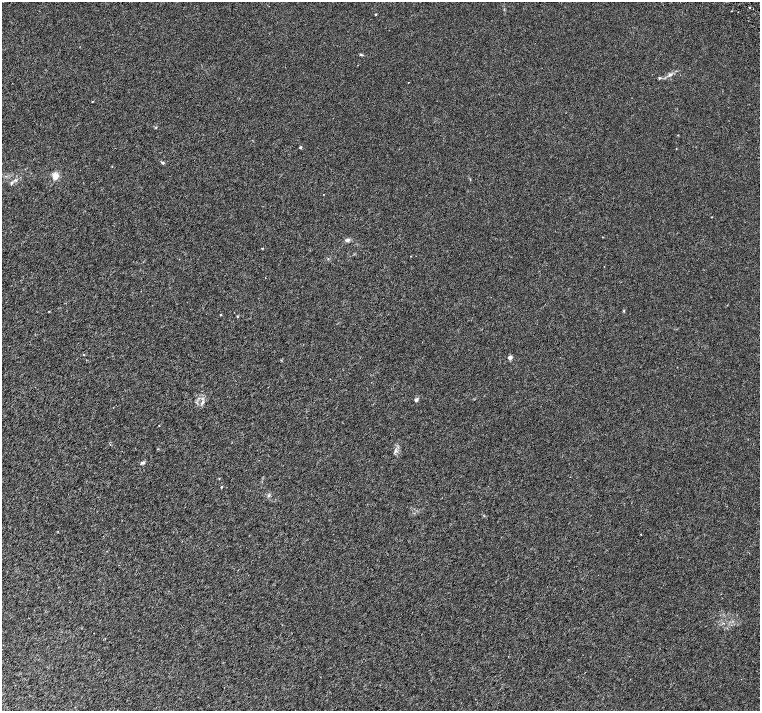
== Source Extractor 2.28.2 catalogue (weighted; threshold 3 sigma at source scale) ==
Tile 7 of 4 x 4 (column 3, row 2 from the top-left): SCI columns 3083-4597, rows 3114-4530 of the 6161 x 6161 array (HDU 1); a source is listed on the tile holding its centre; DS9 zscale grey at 2 x 2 block average (1 PNG px = mean of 2 x 2 image px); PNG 762 x 713 px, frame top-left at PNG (2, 2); no overlay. Shown black and unused: <1% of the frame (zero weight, under 3 of 6 exposures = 3% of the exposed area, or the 3 px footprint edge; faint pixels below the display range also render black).
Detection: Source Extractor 2.28.2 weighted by HDU 2 'WHT'; one run over the whole footprint, this tile lists its part. Background 8.20e-04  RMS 0.0013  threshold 0.00539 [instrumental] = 3 sigma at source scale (4.09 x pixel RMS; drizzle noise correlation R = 1.36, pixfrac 0.8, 0.0396/0.0396 arcsec/px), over >= 5 px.
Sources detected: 29; all 29 listed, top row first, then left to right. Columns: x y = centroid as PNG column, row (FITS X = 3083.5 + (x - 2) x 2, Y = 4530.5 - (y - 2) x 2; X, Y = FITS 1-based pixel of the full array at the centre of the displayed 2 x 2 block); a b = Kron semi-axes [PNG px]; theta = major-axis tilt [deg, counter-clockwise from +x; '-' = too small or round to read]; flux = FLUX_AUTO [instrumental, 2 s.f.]
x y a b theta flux
750 7 2 2 - 0.33
375 14 2 2 - 0.26
361 55 5 3 - 0.31
670 75 6 3 28 0.52
659 78 4 3 - 0.29
409 82 2 2 - 0.1
92 101 2 2 - 0.13
156 128 3 2 - 0.18
301 147 3 3 - 0.3
163 163 4 3 - 0.3
112 166 2 2 - 0.097
55 176 3 3 - 10
15 180 4 2 - 0.29
712 217 2 2 - 0.17
603 237 2 2 - 0.1
347 240 5 4 - 0.54
265 278 2 2 - 0.12
49 311 2 2 - 0.14
220 314 2 2 - 0.2
237 316 2 2 - 0.32
84 354 2 2 - 0.14
510 357 2 2 - 2.3
416 400 2 2 - 1.6
202 402 6 4 46 0.61
110 444 2 2 - 0.11
143 463 6 3 -7 0.44
221 487 3 2 - 0.18
641 534 2 2 - 0.092
105 639 2 2 - 0.11
Diffuse or blended objects may show on this block-average render without a row.